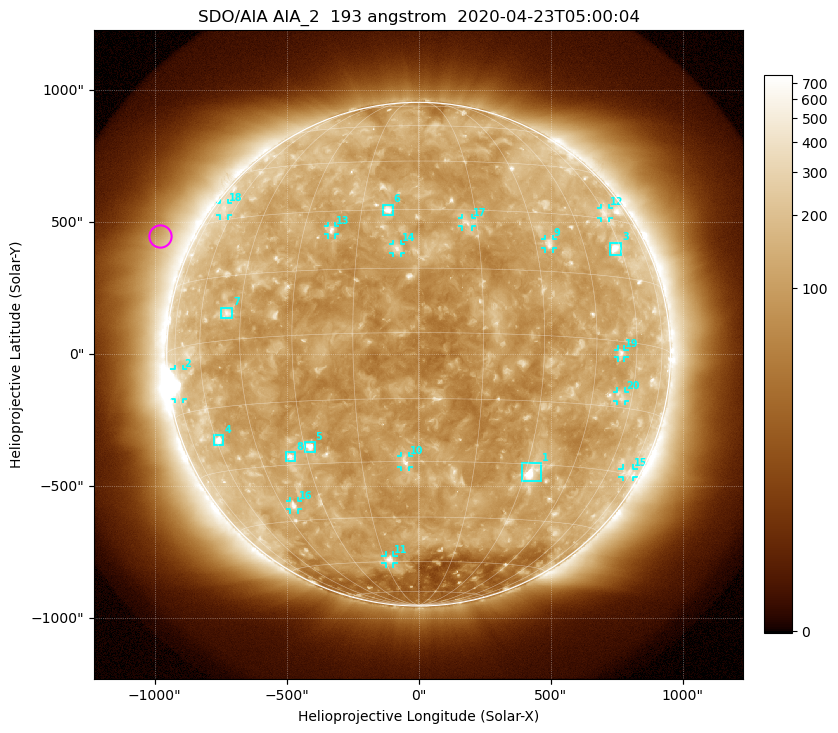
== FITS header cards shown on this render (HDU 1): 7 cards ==
TELESCOP= 'SDO/AIA'
INSTRUME= 'AIA_2'
WAVELNTH=                  193
WAVEUNIT= 'angstrom'
DATE-OBS= '2020-04-23T05:00:04.85'
CTYPE1  = 'HPLN-TAN'
CTYPE2  = 'HPLT-TAN'

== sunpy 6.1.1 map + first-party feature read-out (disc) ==
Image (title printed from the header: SDO/AIA AIA_2  193 angstrom  2020-04-23T05:00:04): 1024 x 1024 px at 2.4 arcsec/px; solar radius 954 arcsec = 398 px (full disc in frame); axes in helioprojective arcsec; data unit not stated in the header (colour bar unlabelled)
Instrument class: DISC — disc imager (sunpy class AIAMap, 193 A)
Bright regions (active regions / flare kernels): reference = the median radial profile (limb darkening/brightening removed); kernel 9 px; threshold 5 sigma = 158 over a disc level ~113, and >= 1.15x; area >= 12 px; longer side >= 10 px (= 24 arcsec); searched inside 0.97 R_sun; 29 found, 20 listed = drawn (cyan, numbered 1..; 13 of them under ~33 arcsec drawn as corner ticks so the feature stays visible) (cap 20 boxes per figure: the strongest are kept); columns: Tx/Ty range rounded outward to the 5 arcsec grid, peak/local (2 s.f.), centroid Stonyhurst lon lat
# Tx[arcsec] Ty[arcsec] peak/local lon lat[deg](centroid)
1 390..465 -485..-410 9.6 +32 -32
2 -925..-890 -170..-55 7.8 -74 -8
3 725..770 375..425 6.6 +57 +22
4 -775..-740 -345..-305 8.6 -59 -23
5 -435..-390 -370..-330 8 -28 -26
6 -135..-95 525..570 6.4 -8 +30
7 -750..-705 135..175 4.2 -50 +6
8 -505..-465 -405..-370 5.6 -35 -28
9 480..510 400..440 4.1 +34 +22
10 -65..-35 -430..-385 5 -3 -30
11 -125..-95 -795..-760 4.7 -13 -59
12 690..720 515..555 2.7 +60 +32
13 -345..-315 450..485 4.5 -22 +25
14 -95..-65 385..420 4.4 -5 +20
15 770..815 -465..-435 2.5 +73 -30
16 -490..-455 -590..-555 4.1 -41 -41
17 165..205 485..515 3.7 +12 +27
18 -750..-720 525..570 2.2 -66 +33
19 755..780 -15..20 3.7 +54 -3
20 750..785 -180..-140 2.8 +55 -12
Off-limb structures (1.02-1.3 R_sun): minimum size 162 px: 5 found; the strongest spans PA ~40..90 deg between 1.05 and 1.3 R_sun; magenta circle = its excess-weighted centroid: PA ~65 deg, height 1.13 R_sun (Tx ~-980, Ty ~450 arcsec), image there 1.9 x the reference